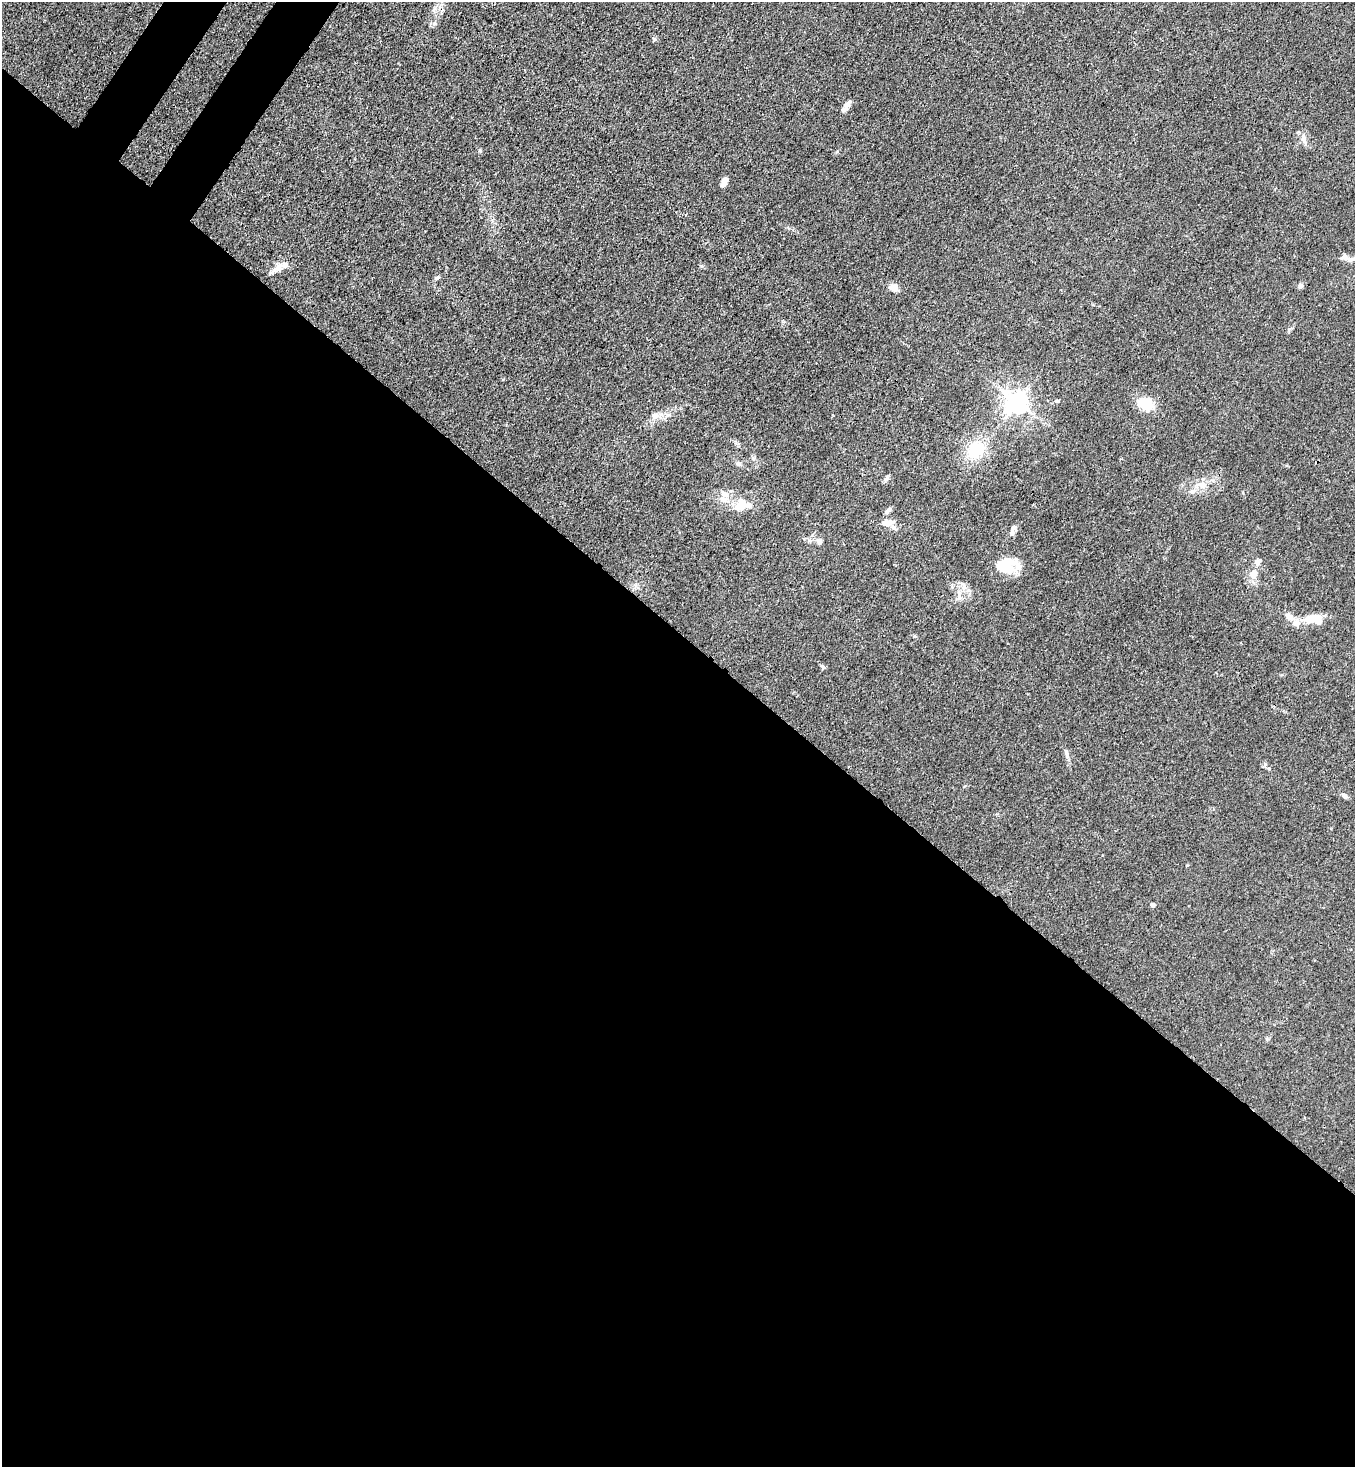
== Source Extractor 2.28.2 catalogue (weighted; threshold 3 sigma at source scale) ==
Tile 14 of 4 x 4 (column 2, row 4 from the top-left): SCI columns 1725-3077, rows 64-1528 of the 6008 x 5986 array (HDU 1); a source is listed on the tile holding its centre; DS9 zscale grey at full resolution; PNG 1357 x 1469 px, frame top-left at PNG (2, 2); no overlay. Shown black and unused: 58% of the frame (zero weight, under 3 of 4 exposures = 7% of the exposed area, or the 3 px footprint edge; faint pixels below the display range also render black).
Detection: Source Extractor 2.28.2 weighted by HDU 2 'WHT'; one run over the whole footprint, this tile lists its part. Background 0.0188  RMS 0.0028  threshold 0.0125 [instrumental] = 3 sigma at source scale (4.5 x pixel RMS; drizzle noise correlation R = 1.50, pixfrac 1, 0.05/0.05 arcsec/px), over >= 5 px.
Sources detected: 41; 1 cosmic-ray / hot-pixel residue — not listed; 5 inside a brighter listed object's ellipse — not listed separately; the other 35 listed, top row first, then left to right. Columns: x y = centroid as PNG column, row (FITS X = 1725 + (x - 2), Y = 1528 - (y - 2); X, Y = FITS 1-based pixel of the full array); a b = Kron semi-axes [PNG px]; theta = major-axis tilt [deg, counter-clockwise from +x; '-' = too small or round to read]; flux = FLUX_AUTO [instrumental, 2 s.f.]
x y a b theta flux
846 106 15 5 58 1.5
1303 139 13 6 -70 1.3
480 151 6 3 -72 0.33
725 180 9 7 38 1.2
1354 258 17 5 13 1.6
278 267 18 10 40 2.4
438 278 8 4 10 0.46
1300 286 6 6 - 0.84
894 288 9 7 -24 2.2
1057 401 6 3 1 0.34
1017 402 7 7 - 210
1145 404 17 11 -24 6.2
654 416 10 9 - 1.6
975 450 22 16 44 8.9
753 458 6 5 - 0.57
738 463 8 6 -14 0.68
886 478 8 5 61 0.63
1203 485 10 9 - 2.1
1192 492 9 5 13 0.88
724 499 13 9 -16 2.3
1033 504 3 2 - 0.32
741 505 23 14 14 5.5
888 510 10 5 52 0.76
888 523 15 9 17 2.3
1013 530 14 6 71 1.2
819 542 7 6 - 1.1
1006 566 23 17 26 7.3
1254 574 15 10 73 2.5
959 593 7 6 - 0.98
1289 617 11 7 -39 1.7
1314 619 23 10 -1 5.5
823 667 8 4 -44 0.49
1067 754 14 5 -75 0.94
1344 796 8 5 -32 0.85
1153 905 4 4 - 1.3
Isophote crosses this tile's border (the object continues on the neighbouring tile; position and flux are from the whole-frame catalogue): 1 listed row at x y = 1354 258
Unlisted compact peaks at least as high as the median listed source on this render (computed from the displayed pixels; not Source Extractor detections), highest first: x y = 701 266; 655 39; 914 636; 1289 329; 1265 764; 1187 865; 1281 675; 783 322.